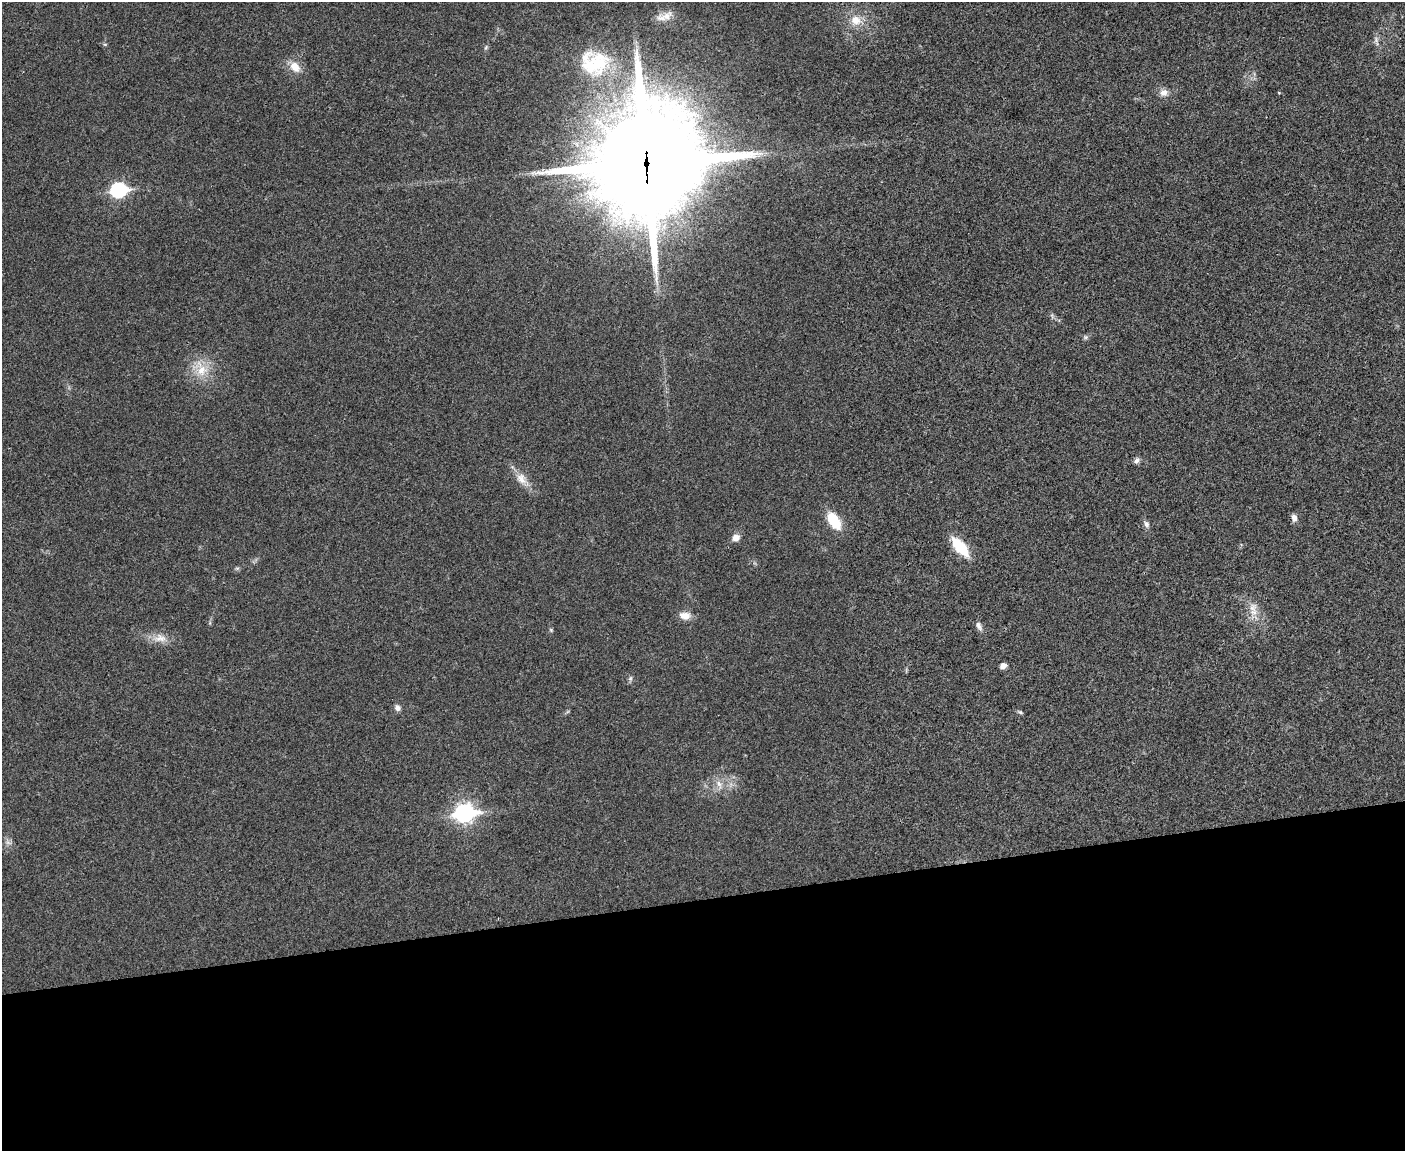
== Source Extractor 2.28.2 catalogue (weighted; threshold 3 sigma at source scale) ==
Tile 11 of 3 x 4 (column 2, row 4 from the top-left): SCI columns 1535-2937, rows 2-1150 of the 4577 x 4598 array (HDU 1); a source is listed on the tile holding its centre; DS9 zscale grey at full resolution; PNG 1407 x 1153 px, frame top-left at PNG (2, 2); no overlay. Shown black and unused: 22% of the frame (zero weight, under 3 of 4 exposures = <1% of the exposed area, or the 3 px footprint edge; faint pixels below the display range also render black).
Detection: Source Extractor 2.28.2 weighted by HDU 2 'WHT'; one run over the whole footprint, this tile lists its part. Background 0.0189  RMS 0.0043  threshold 0.0195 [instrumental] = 3 sigma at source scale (4.5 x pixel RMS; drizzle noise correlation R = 1.50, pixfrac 1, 0.05/0.05 arcsec/px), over >= 5 px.
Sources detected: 31; all 31 listed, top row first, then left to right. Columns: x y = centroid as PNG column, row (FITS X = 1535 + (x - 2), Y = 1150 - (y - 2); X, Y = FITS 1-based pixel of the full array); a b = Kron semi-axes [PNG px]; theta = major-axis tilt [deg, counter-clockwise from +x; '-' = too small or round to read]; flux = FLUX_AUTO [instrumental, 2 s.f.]
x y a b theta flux
667 16 16 11 33 4.3
856 20 14 12 -16 6.1
1376 40 9 6 79 1.4
105 44 6 3 18 0.46
486 47 7 4 47 0.66
598 63 45 37 -32 35
295 67 16 11 -50 5.4
1164 92 11 10 - 2.7
647 163 40 38 43 8100
119 190 8 7 - 72
1086 337 6 5 - 0.8
201 369 25 16 -72 9.8
1137 460 8 6 54 1.4
521 479 17 11 -54 4.9
1294 518 9 6 -76 1.9
834 521 22 11 -58 12
1146 524 10 7 -63 1.5
736 538 9 7 27 2.8
960 547 18 8 -49 20
1253 607 14 10 54 3.9
685 616 15 10 -6 3.8
979 626 13 7 -61 1.8
551 630 6 4 -47 0.53
160 638 20 11 3 5
1003 666 6 5 - 2.4
630 678 7 5 69 0.92
397 708 8 7 - 1.6
1020 712 7 4 -44 0.67
719 784 13 7 -65 2.7
464 813 9 7 6 160
8 843 7 4 -19 0.99
Overlapping masked pixels (flux is a lower limit): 1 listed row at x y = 647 163